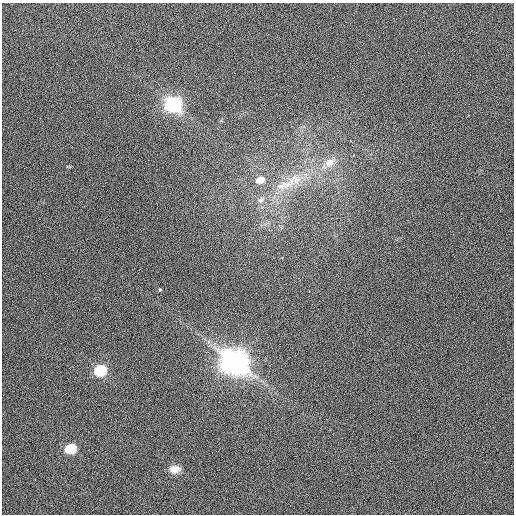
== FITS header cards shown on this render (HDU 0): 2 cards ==
NAXIS1  =                  512 / Axis length
NAXIS2  =                  512 / Axis length

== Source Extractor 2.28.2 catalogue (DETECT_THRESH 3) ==
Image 512 x 512 px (HDU 0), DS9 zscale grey, 1 PNG px = 1 image px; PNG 516 x 516 px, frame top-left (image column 1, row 512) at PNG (2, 3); no overlay
Background 417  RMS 1.9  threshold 5.6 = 3 sigma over >= 5 px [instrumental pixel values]
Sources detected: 13; all 13 listed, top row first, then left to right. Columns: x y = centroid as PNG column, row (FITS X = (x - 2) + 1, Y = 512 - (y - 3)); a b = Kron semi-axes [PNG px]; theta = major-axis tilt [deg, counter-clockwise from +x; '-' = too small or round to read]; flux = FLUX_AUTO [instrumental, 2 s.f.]
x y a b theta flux
173 104 9 7 11 39000
354 155 3 3 - 110
330 163 17 13 29 1800
260 180 11 8 12 1200
284 186 31 11 15 3300
261 200 8 6 15 430
282 258 2 2 - 69
160 290 3 3 - 390
309 291 3 2 - 69
234 362 11 9 -12 150000
100 370 8 6 16 13000
70 449 8 6 15 8100
175 469 12 8 3 950